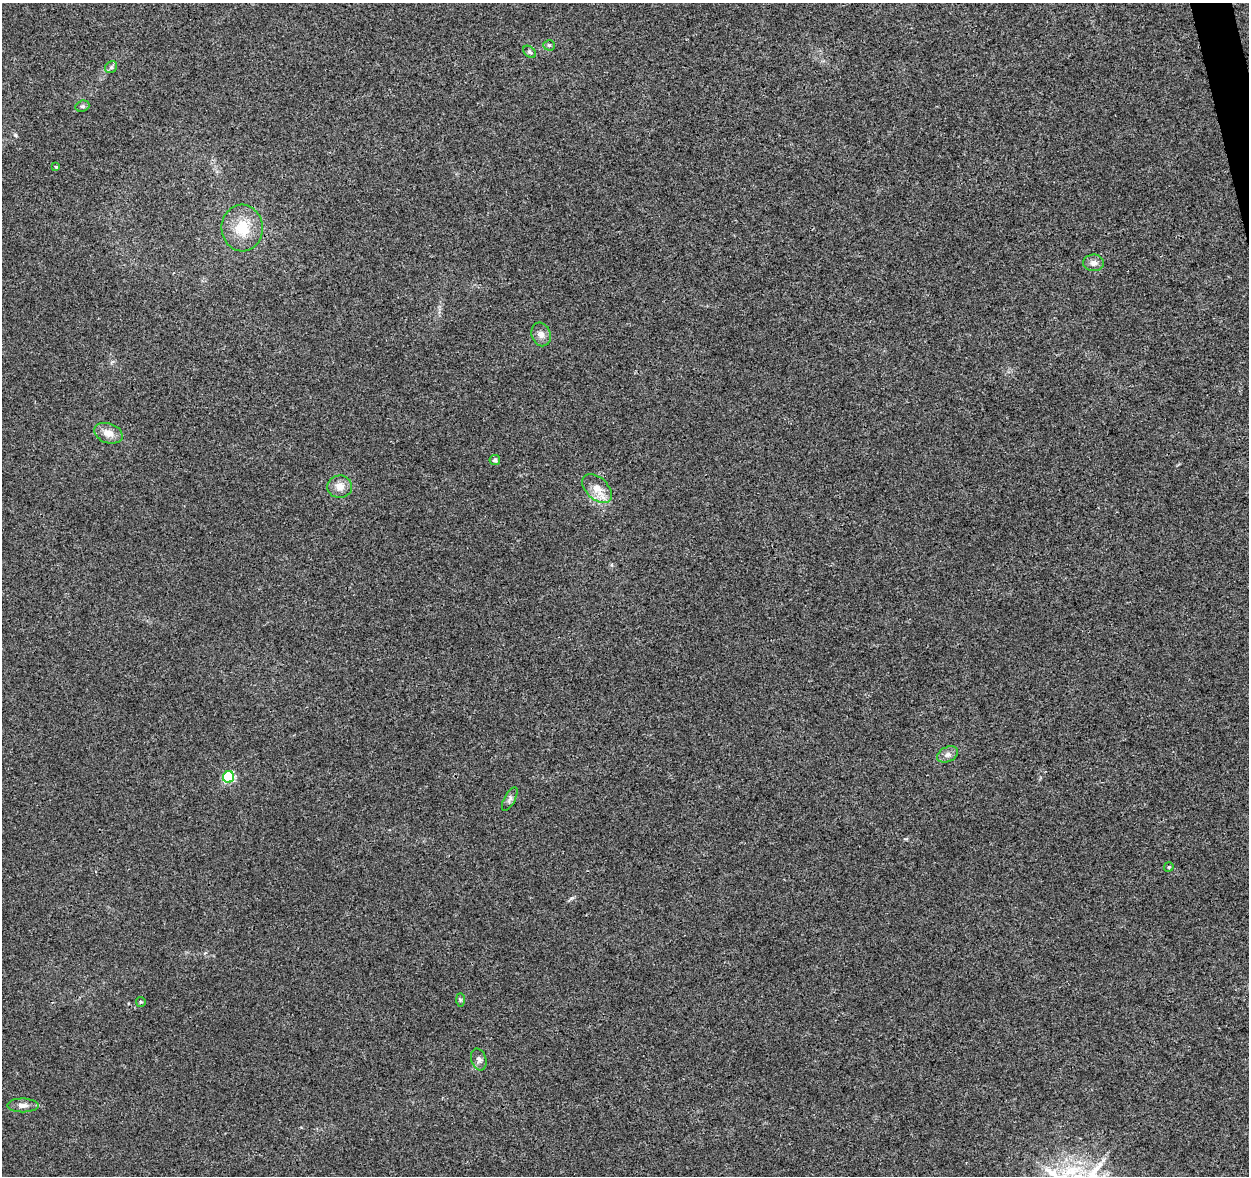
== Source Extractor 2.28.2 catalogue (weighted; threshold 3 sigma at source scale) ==
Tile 10 of 4 x 4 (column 2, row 3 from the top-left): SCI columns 1305-2551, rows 1272-2445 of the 5100 x 4843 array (HDU 1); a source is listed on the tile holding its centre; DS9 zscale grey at full resolution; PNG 1251 x 1178 px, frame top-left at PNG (2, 3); each listed source drawn as its Kron ellipse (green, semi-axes under 4 px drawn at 4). Shown black and unused: <1% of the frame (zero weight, under 3 of 4 exposures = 5% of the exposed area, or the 3 px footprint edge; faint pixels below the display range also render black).
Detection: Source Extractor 2.28.2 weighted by HDU 2 'WHT'; one run over the whole footprint, this tile lists its part. Background 0.0053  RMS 0.0027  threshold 0.012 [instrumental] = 3 sigma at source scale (4.5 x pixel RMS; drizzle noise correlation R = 1.50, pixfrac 1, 0.0396/0.0396 arcsec/px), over >= 5 px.
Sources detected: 20; all 20 listed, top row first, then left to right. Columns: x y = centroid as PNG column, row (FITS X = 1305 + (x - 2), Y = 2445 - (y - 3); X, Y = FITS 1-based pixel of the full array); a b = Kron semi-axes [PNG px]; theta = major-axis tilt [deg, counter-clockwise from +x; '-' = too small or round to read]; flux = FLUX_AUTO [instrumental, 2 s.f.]
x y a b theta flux
549 45 5 5 - 0.42
529 52 7 5 -41 0.54
111 67 6 5 - 0.61
82 106 7 5 20 0.48
56 167 3 3 - 0.27
242 228 23 20 -87 7.3
1094 263 10 8 -1 1.3
541 334 12 9 -70 1.5
108 433 15 9 -20 2.6
495 460 5 5 - 0.84
340 487 12 11 - 2.3
597 488 17 11 -44 3.6
948 754 11 7 25 1.3
228 777 6 5 - 22
510 799 13 5 61 0.89
1169 867 5 4 - 0.31
460 1000 7 4 -90 0.44
141 1002 5 4 - 0.29
479 1059 11 7 -72 1
23 1105 15 7 0 1.6